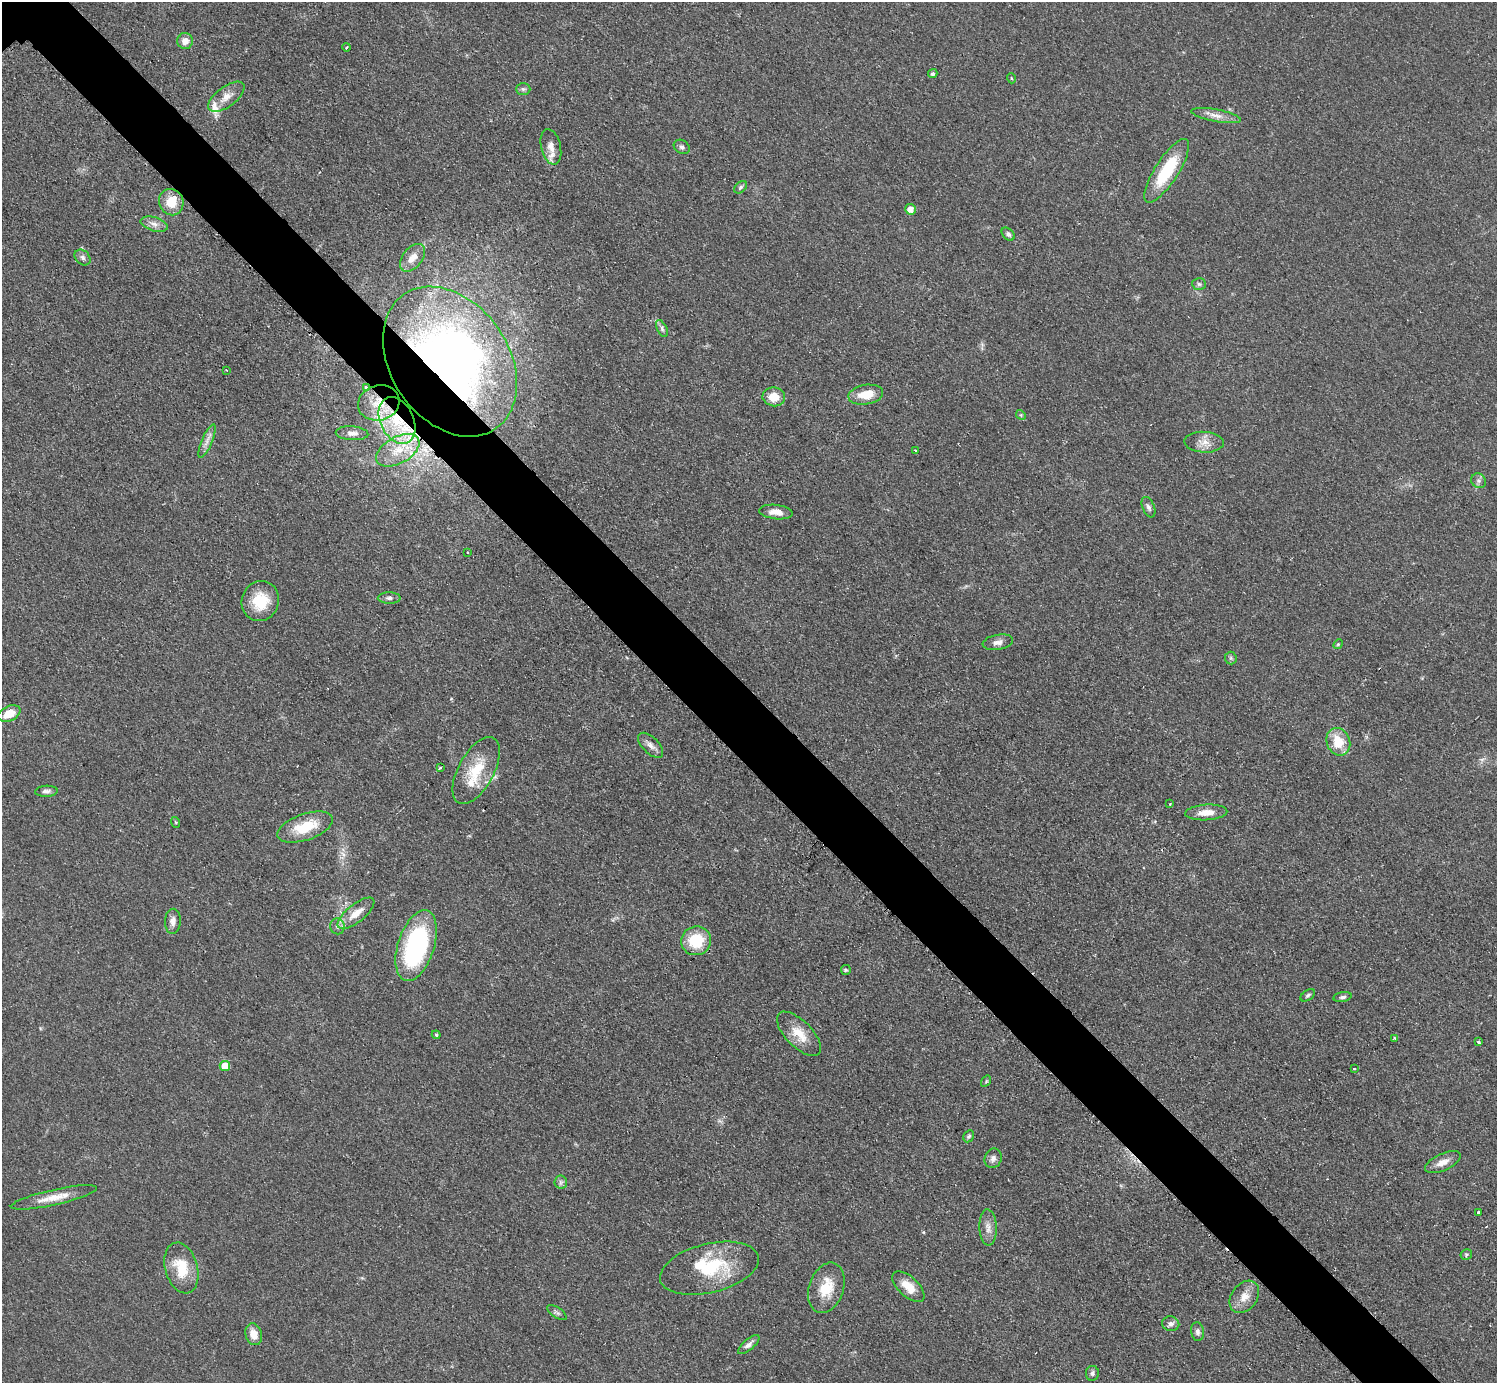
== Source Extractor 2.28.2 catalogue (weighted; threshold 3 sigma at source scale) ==
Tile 6 of 4 x 4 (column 2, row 2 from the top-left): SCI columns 1503-2997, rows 3067-4447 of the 5989 x 5988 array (HDU 1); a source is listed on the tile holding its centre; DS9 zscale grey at full resolution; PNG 1499 x 1385 px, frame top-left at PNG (2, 2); each listed source drawn as its Kron ellipse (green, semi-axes under 4 px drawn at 4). Shown black and unused: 5% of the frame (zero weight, under 2 of 3 exposures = <1% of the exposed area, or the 3 px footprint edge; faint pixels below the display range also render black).
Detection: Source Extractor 2.28.2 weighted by HDU 2 'WHT'; one run over the whole footprint, this tile lists its part. Background 0.05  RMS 0.0069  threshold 0.0312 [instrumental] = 3 sigma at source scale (4.5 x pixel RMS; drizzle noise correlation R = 1.50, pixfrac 1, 0.05/0.05 arcsec/px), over >= 5 px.
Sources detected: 93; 1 inside a brighter object's white glare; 1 cosmic-ray / hot-pixel residue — neither listed nor drawn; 6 inside a brighter listed object's ellipse — not listed separately; the other 85 listed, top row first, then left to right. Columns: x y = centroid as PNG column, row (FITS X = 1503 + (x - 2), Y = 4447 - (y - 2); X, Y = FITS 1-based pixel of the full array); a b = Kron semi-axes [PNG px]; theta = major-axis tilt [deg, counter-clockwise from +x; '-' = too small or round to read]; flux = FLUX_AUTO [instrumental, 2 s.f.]
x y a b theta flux
185 41 8 8 - 5.5
347 47 4 2 - 0.61
933 74 5 4 - 1.7
1011 78 5 3 - 0.7
523 89 7 6 - 1.7
226 97 21 10 37 7.9
1216 116 25 6 -11 6
551 147 18 10 -77 6.6
682 147 8 6 -33 2
1167 171 37 11 57 39
740 187 7 5 42 1.6
171 202 13 12 - 13
910 209 5 5 - 5.7
154 224 14 7 -17 4.4
1008 234 7 5 -46 1.8
83 257 9 7 -46 2.3
412 258 16 9 51 7.1
1199 284 7 5 -3 1.6
662 329 9 5 -65 1.9
450 362 81 59 -56 520
226 370 3 2 - 0.59
366 387 3 3 - 2.6
866 395 17 9 10 14
774 397 11 9 -8 11
379 403 21 17 15 16
1021 415 5 4 - 0.91
397 420 25 16 -64 33
352 433 16 7 -3 3.9
207 441 18 5 66 4.4
1204 442 20 10 -3 7.1
398 450 23 13 29 17
915 451 3 3 - 0.99
1479 481 8 7 - 2.2
1148 507 11 6 -67 2.1
776 512 17 7 -6 6.3
467 552 3 3 - 0.9
389 598 11 5 0 2.3
260 601 20 18 68 21
998 642 15 7 10 4.1
1338 644 5 4 - 0.88
1231 658 6 6 - 1.3
9 714 12 7 26 11
1338 742 14 11 -68 17
651 745 16 8 -45 4.4
440 768 3 2 - 1.4
476 771 37 17 61 25
46 791 11 5 2 2.6
1170 804 2 2 - 0.57
1206 812 21 7 4 8.4
175 822 5 3 - 0.74
305 827 29 13 19 22
356 913 22 9 39 11
173 921 12 8 88 4
337 926 8 7 - 2.4
696 941 15 14 - 26
416 945 37 18 72 110
846 970 5 5 - 0.98
1308 995 8 5 35 1.5
1343 997 9 5 10 1.8
799 1034 28 13 -45 14
436 1035 4 4 - 0.82
1394 1038 4 3 - 1.1
1478 1042 3 3 - 1.8
225 1066 5 5 - 15
1354 1069 3 3 - 1.1
986 1081 6 4 56 0.89
969 1136 6 5 - 1.4
993 1158 10 8 69 3.3
1443 1162 19 8 24 6.4
561 1182 6 6 - 1.9
54 1197 44 7 13 12
1478 1212 3 3 - 1.5
988 1227 18 9 -88 5.4
1466 1254 6 5 - 1.1
181 1268 26 16 -74 21
709 1268 50 24 14 44
908 1287 20 10 -43 11
826 1288 26 17 72 20
1244 1297 18 13 53 8.7
557 1313 11 5 -34 1.9
1171 1324 8 7 - 2.9
1198 1332 9 6 -82 2.5
254 1334 11 8 -73 7.7
749 1345 13 5 41 3
1092 1373 7 6 - 1.9
Overlapping masked pixels (flux is a lower limit): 4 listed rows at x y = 450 362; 366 387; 379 403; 397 420